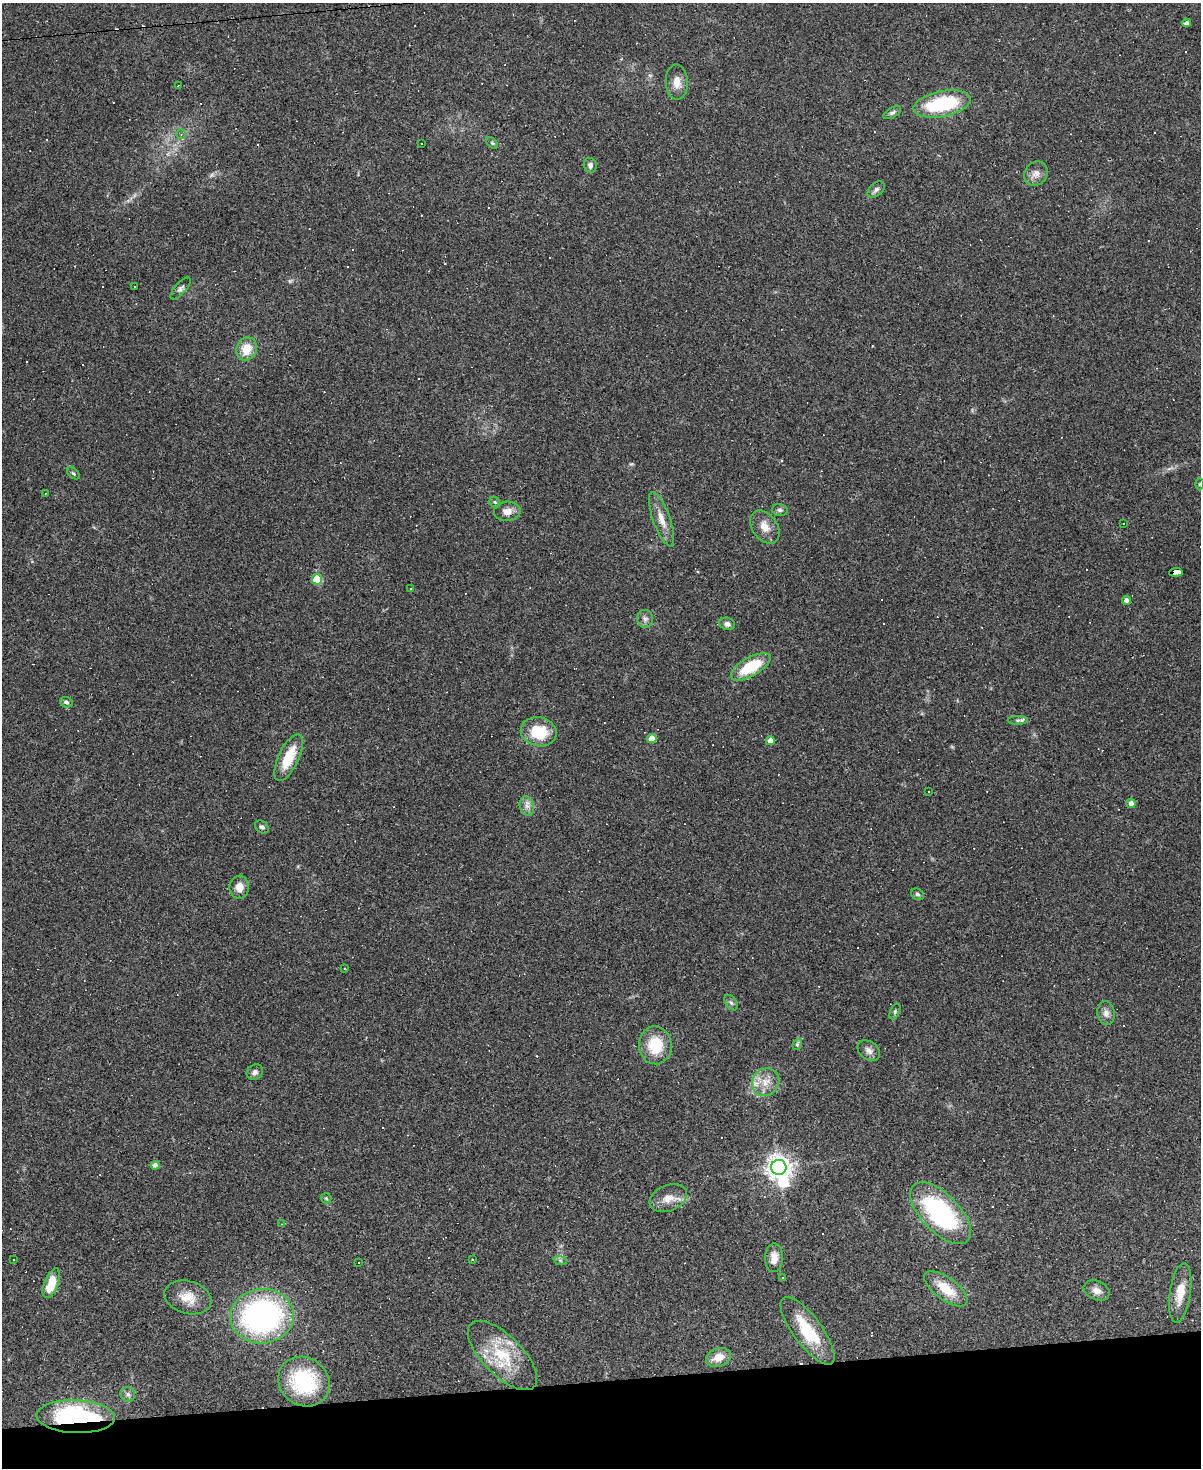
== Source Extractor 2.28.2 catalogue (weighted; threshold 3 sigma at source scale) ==
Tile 10 of 4 x 3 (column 2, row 3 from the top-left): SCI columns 1199-2397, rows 243-1708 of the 4794 x 4772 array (HDU 1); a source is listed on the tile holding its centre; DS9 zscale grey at full resolution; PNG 1203 x 1470 px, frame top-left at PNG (2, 3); each listed source drawn as its Kron ellipse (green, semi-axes under 4 px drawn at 4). Shown black and unused: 6% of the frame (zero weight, under 3 of 4 exposures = <1% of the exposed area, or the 3 px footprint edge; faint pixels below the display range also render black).
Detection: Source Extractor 2.28.2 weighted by HDU 2 'WHT'; one run over the whole footprint, this tile lists its part. Background 0.147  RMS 0.007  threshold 0.0314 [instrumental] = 3 sigma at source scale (4.5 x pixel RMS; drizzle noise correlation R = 1.50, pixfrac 1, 0.05/0.05 arcsec/px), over >= 5 px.
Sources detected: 116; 1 too faint to see at this stretch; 1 inside a brighter object's white glare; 37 cosmic-ray / hot-pixel residue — neither listed nor drawn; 2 inside a brighter listed object's ellipse — not listed separately; the other 75 listed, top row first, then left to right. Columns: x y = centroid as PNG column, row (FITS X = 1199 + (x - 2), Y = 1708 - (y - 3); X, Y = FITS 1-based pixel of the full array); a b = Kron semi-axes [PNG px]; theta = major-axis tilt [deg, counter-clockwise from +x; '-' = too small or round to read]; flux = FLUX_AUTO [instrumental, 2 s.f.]
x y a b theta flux
1186 23 4 4 - 1.8
677 82 18 11 -88 7.3
178 86 2 2 - 0.37
942 104 29 13 11 49
892 113 10 5 29 1.6
181 134 4 4 - 0.92
421 143 3 3 - 1.2
492 143 7 4 -45 1.1
590 165 7 6 - 2.4
1036 174 13 11 50 5
876 189 10 6 42 2.1
134 287 3 3 - 3.7
181 288 14 5 48 2.3
247 349 12 10 69 12
73 473 7 4 -41 1.2
1199 484 6 4 89 0.91
45 493 3 2 - 0.41
495 502 6 4 -46 0.91
780 510 8 6 -14 1.7
507 511 13 10 2 5.7
662 519 28 8 -70 8.6
1123 524 3 3 - 2.3
765 527 18 12 -54 7.4
1176 572 7 4 5 71
317 579 5 5 - 32
410 588 3 2 - 0.64
1126 600 4 4 - 2
645 619 9 8 - 2.8
727 624 8 6 -16 2.6
751 667 22 9 30 28
66 702 6 5 - 1.4
1018 720 10 4 1 1.6
539 732 18 14 -11 23
652 739 5 4 - 11
770 741 4 4 - 4.2
289 758 25 10 65 19
929 792 2 2 - 0.52
1131 803 4 4 - 3
527 806 9 7 -77 3.5
262 827 7 5 -38 1.6
239 887 11 10 - 6.2
917 894 7 5 -30 1.4
344 968 3 3 - 0.55
731 1003 8 5 -53 1.7
895 1011 8 4 65 1.3
1106 1013 12 8 -82 3.7
797 1044 6 4 69 0.88
655 1045 19 16 -86 23
869 1051 12 9 -35 3.8
255 1072 8 7 - 2.3
766 1082 14 13 - 9.6
155 1165 4 4 - 2.7
779 1167 7 7 - 610
326 1198 5 5 - 0.85
668 1198 19 13 23 8.6
941 1213 39 19 -46 90
282 1224 3 3 - 0.51
774 1258 14 9 90 6.7
14 1260 2 2 - 0.46
472 1260 4 2 - 0.51
560 1260 7 4 -19 1.2
358 1262 3 3 - 1.2
783 1277 3 3 - 0.64
51 1283 15 7 67 17
946 1289 25 11 -36 17
1097 1291 13 9 -24 5
1180 1293 30 10 81 13
188 1297 24 16 -16 13
262 1316 32 27 4 170
807 1331 41 14 -53 30
503 1356 44 20 -45 33
718 1357 13 9 17 8.6
304 1382 27 24 -36 51
128 1394 7 7 - 2
75 1417 39 16 -2 87
Overlapping masked pixels (flux is a lower limit): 2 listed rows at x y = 1176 572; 75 1417